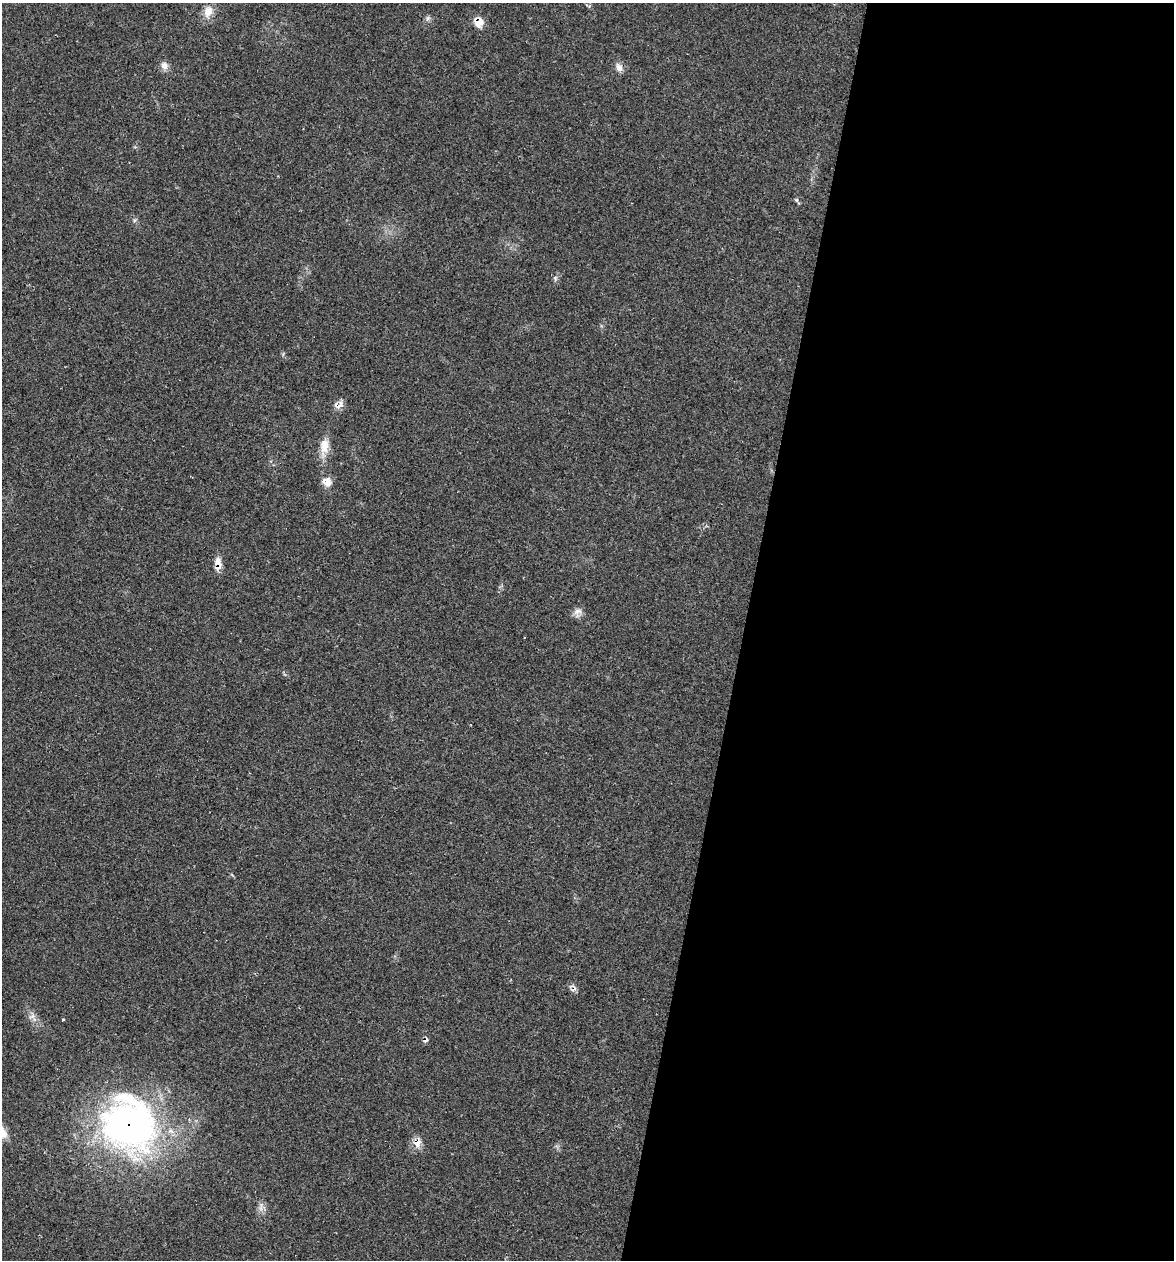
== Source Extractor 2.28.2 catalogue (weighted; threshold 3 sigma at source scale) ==
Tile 12 of 4 x 4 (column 4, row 3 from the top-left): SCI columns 3758-4929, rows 1259-2516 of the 5050 x 5031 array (HDU 1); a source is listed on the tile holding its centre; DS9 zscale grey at full resolution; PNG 1176 x 1262 px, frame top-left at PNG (2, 3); no overlay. Shown black and unused: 37% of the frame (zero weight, under 2 of 3 exposures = <1% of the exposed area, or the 3 px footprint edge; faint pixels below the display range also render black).
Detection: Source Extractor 2.28.2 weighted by HDU 2 'WHT'; one run over the whole footprint, this tile lists its part. Background 0.106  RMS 0.0073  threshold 0.0328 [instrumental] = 3 sigma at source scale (4.5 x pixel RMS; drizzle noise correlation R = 1.50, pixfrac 1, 0.05/0.05 arcsec/px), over >= 5 px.
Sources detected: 20; all 20 listed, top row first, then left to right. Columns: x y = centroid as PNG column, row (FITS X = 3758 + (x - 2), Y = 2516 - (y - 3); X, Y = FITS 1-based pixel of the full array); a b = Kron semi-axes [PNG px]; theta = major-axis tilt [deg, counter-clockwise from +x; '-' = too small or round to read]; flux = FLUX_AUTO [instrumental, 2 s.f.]
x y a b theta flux
208 11 16 12 71 8
428 18 6 6 - 1.7
478 22 11 10 - 8.1
164 65 11 9 -56 4.1
619 67 12 8 -67 4.1
278 176 3 3 - 0.41
796 200 6 4 -89 1.1
555 278 6 6 - 1.4
339 404 15 9 29 4.3
324 446 24 10 83 10
327 482 14 12 -32 5.8
218 564 17 8 -89 6.9
577 611 14 7 17 3.9
573 988 12 8 -62 2.8
32 1016 9 6 29 2.7
63 1020 4 2 - 0.63
425 1040 8 5 45 1.9
129 1125 71 62 -57 270
417 1143 14 10 63 6
261 1207 16 3 83 2.6
Overlapping masked pixels (flux is a lower limit): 7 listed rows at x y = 478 22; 339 404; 218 564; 573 988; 425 1040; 129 1125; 417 1143